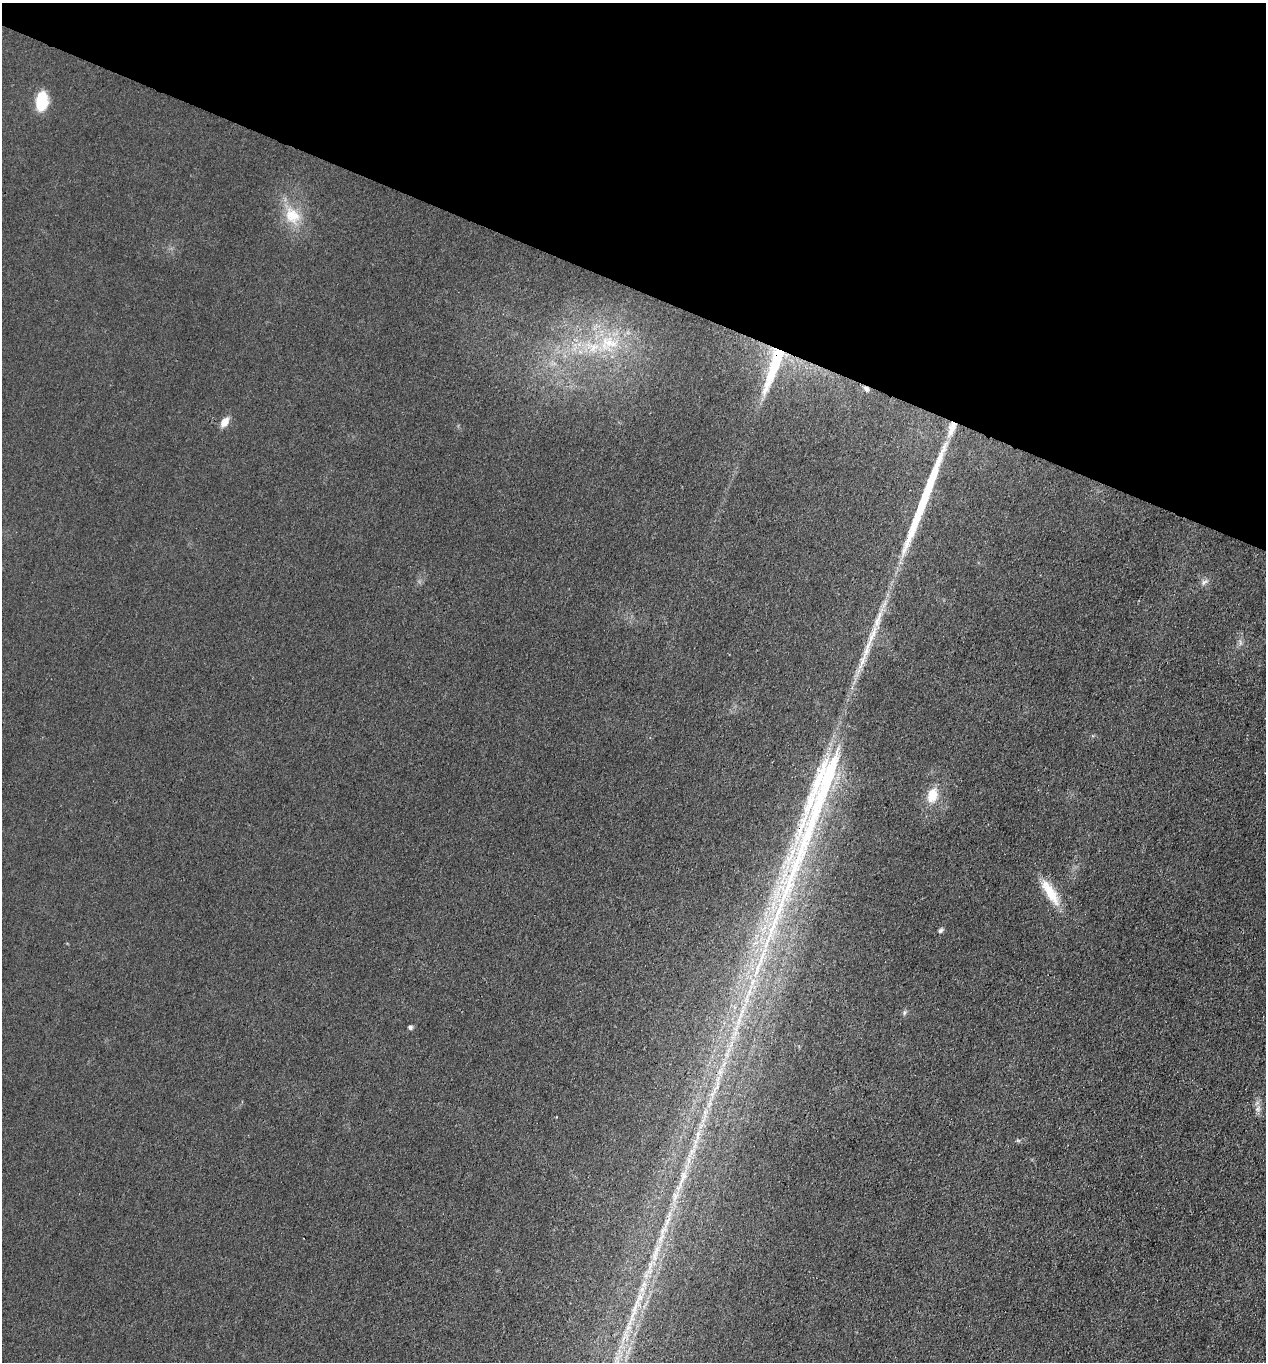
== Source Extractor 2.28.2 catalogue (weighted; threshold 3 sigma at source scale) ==
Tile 2 of 4 x 4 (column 2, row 1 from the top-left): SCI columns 1538-2801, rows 4084-5443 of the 5466 x 5451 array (HDU 1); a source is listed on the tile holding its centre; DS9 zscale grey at full resolution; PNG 1268 x 1364 px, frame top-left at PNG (2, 3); no overlay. Shown black and unused: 21% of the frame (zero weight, under 3 of 4 exposures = <1% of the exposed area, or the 3 px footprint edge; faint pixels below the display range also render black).
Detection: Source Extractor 2.28.2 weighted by HDU 2 'WHT'; one run over the whole footprint, this tile lists its part. Background 0.0176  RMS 0.006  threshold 0.0269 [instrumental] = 3 sigma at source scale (4.5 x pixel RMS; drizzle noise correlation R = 1.50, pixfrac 1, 0.05/0.05 arcsec/px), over >= 5 px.
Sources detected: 22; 3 long thin detections or spike segments (spike, bleed or trail) — not listed; the other 19 listed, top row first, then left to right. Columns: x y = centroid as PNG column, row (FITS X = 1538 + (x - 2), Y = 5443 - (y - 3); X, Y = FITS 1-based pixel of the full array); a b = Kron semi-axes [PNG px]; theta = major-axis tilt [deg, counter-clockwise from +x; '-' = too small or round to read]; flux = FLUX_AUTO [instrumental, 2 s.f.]
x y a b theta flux
42 101 17 10 84 24
292 215 25 20 -46 17
608 343 31 24 11 35
774 366 62 12 70 43
866 389 8 6 -41 2
225 422 12 8 55 5.6
1204 582 10 5 44 2
872 635 39 8 69 15
1240 643 9 3 -85 1.4
932 795 17 11 71 11
1050 892 37 11 -58 16
940 931 7 5 44 1.3
904 1013 7 4 60 1.2
410 1027 5 4 - 1.7
1257 1109 8 6 0 1.9
698 1135 17 6 83 5
683 1176 14 7 70 5.1
675 1196 16 5 60 4.3
656 1253 36 6 75 12
Overlapping masked pixels (flux is a lower limit): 2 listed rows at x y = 774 366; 866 389